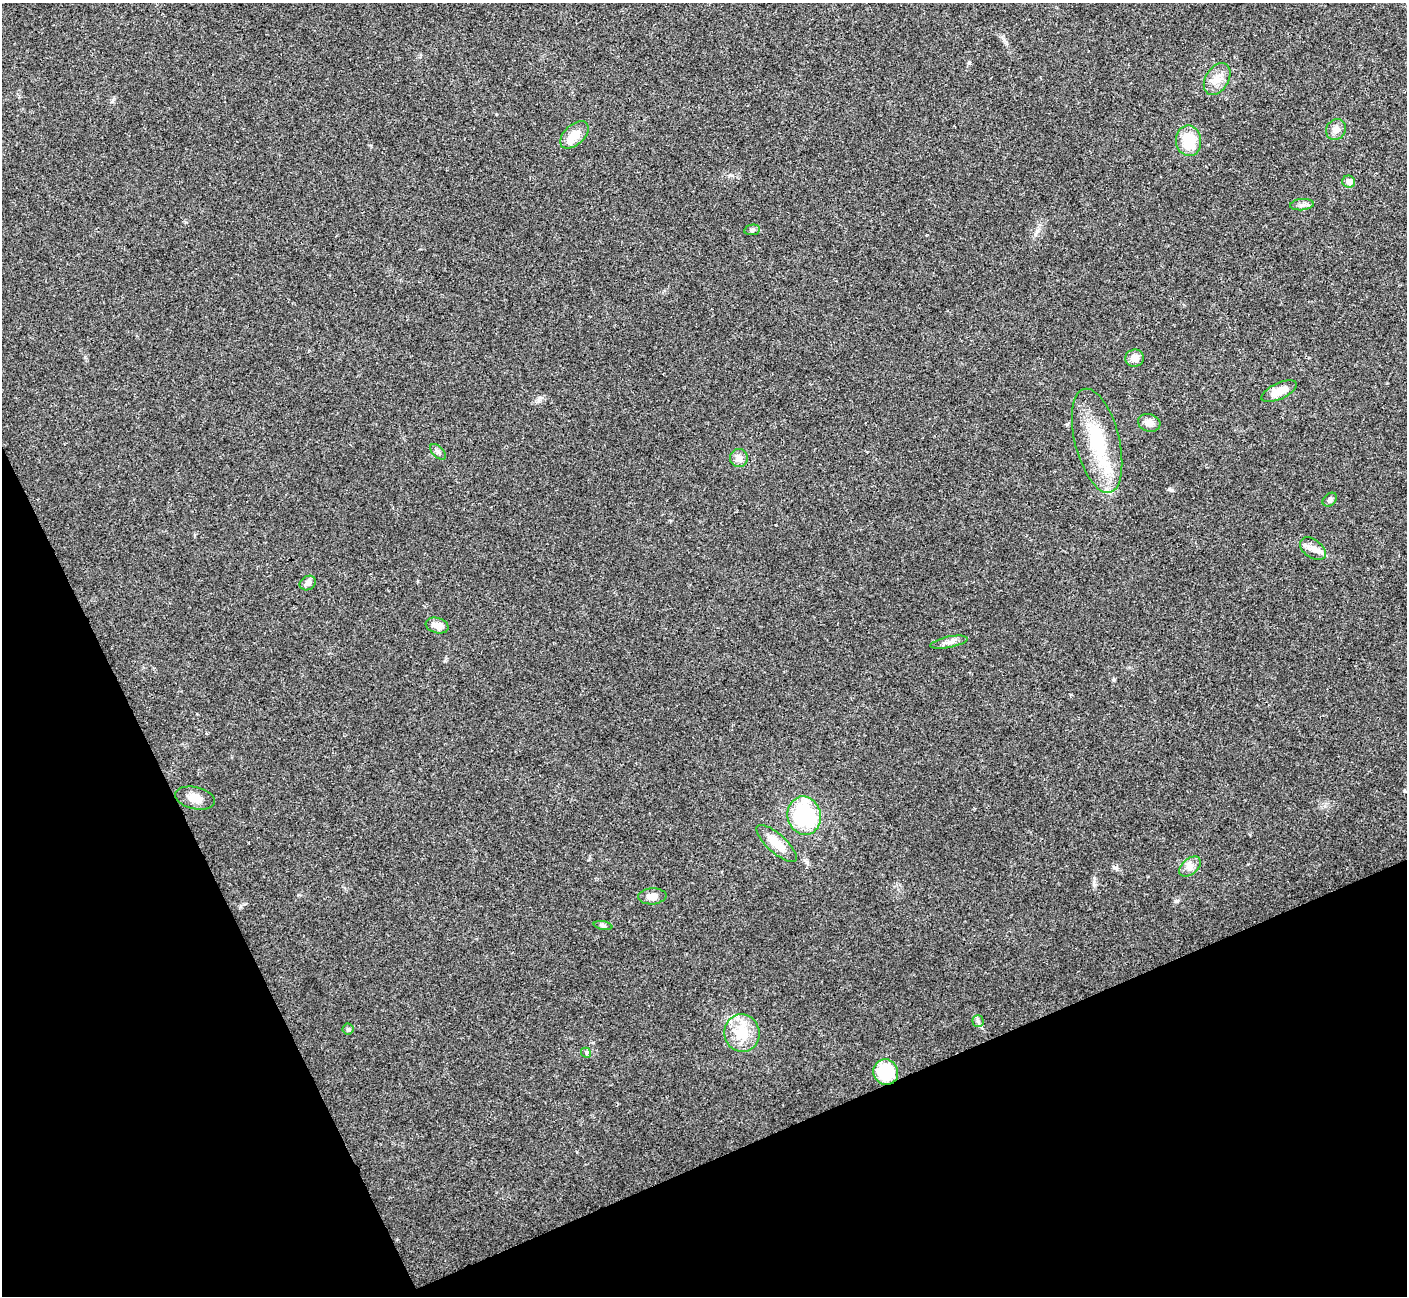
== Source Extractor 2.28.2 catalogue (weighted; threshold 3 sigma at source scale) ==
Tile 14 of 4 x 4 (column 2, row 4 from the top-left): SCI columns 1409-2813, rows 155-1448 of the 5629 x 5617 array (HDU 1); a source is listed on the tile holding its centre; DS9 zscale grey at full resolution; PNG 1409 x 1298 px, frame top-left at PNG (2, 3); each listed source drawn as its Kron ellipse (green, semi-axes under 4 px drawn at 4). Shown black and unused: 22% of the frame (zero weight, under 3 of 4 exposures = <1% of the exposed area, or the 3 px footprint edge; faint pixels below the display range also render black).
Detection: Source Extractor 2.28.2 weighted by HDU 2 'WHT'; one run over the whole footprint, this tile lists its part. Background 0.022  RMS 0.0041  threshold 0.0183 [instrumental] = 3 sigma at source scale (4.5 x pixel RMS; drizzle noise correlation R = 1.50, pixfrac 1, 0.05/0.05 arcsec/px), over >= 5 px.
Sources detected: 30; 1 inside a brighter listed object's ellipse — not listed separately; the other 29 listed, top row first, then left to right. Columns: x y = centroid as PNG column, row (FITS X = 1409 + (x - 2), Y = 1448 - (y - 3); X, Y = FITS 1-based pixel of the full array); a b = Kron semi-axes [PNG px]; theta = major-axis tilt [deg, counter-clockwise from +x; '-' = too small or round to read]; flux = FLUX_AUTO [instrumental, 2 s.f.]
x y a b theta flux
1217 79 17 11 58 4.6
1336 130 11 9 58 2.4
574 135 17 10 42 5.9
1189 141 15 12 -81 12
1349 182 6 6 - 2.8
1302 205 12 5 5 1.5
752 230 8 5 10 0.95
1134 358 9 8 - 3.4
1279 391 19 8 25 4.8
1149 423 11 8 -15 2.9
1097 441 53 22 -76 25
438 452 9 5 -44 1.1
739 458 9 9 - 2.2
1330 500 8 6 40 1.1
1313 549 14 9 -36 3.1
308 583 8 6 33 1.9
437 625 12 7 -16 3.1
949 642 19 5 11 2.1
195 798 20 11 -13 4.5
804 816 19 16 -77 34
777 843 26 9 -42 7.3
1190 867 12 8 41 2.3
652 896 14 8 4 3.2
603 926 9 4 -11 0.81
978 1021 5 5 - 0.81
348 1029 5 5 - 0.71
742 1033 19 17 -75 11
586 1053 5 4 - 0.66
886 1072 13 12 - 17
Unlisted compact peaks at least as high as the median listed source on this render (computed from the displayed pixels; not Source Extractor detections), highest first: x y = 1169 489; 1094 885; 539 399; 1114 680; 1116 868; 85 357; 1177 900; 730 175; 241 906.